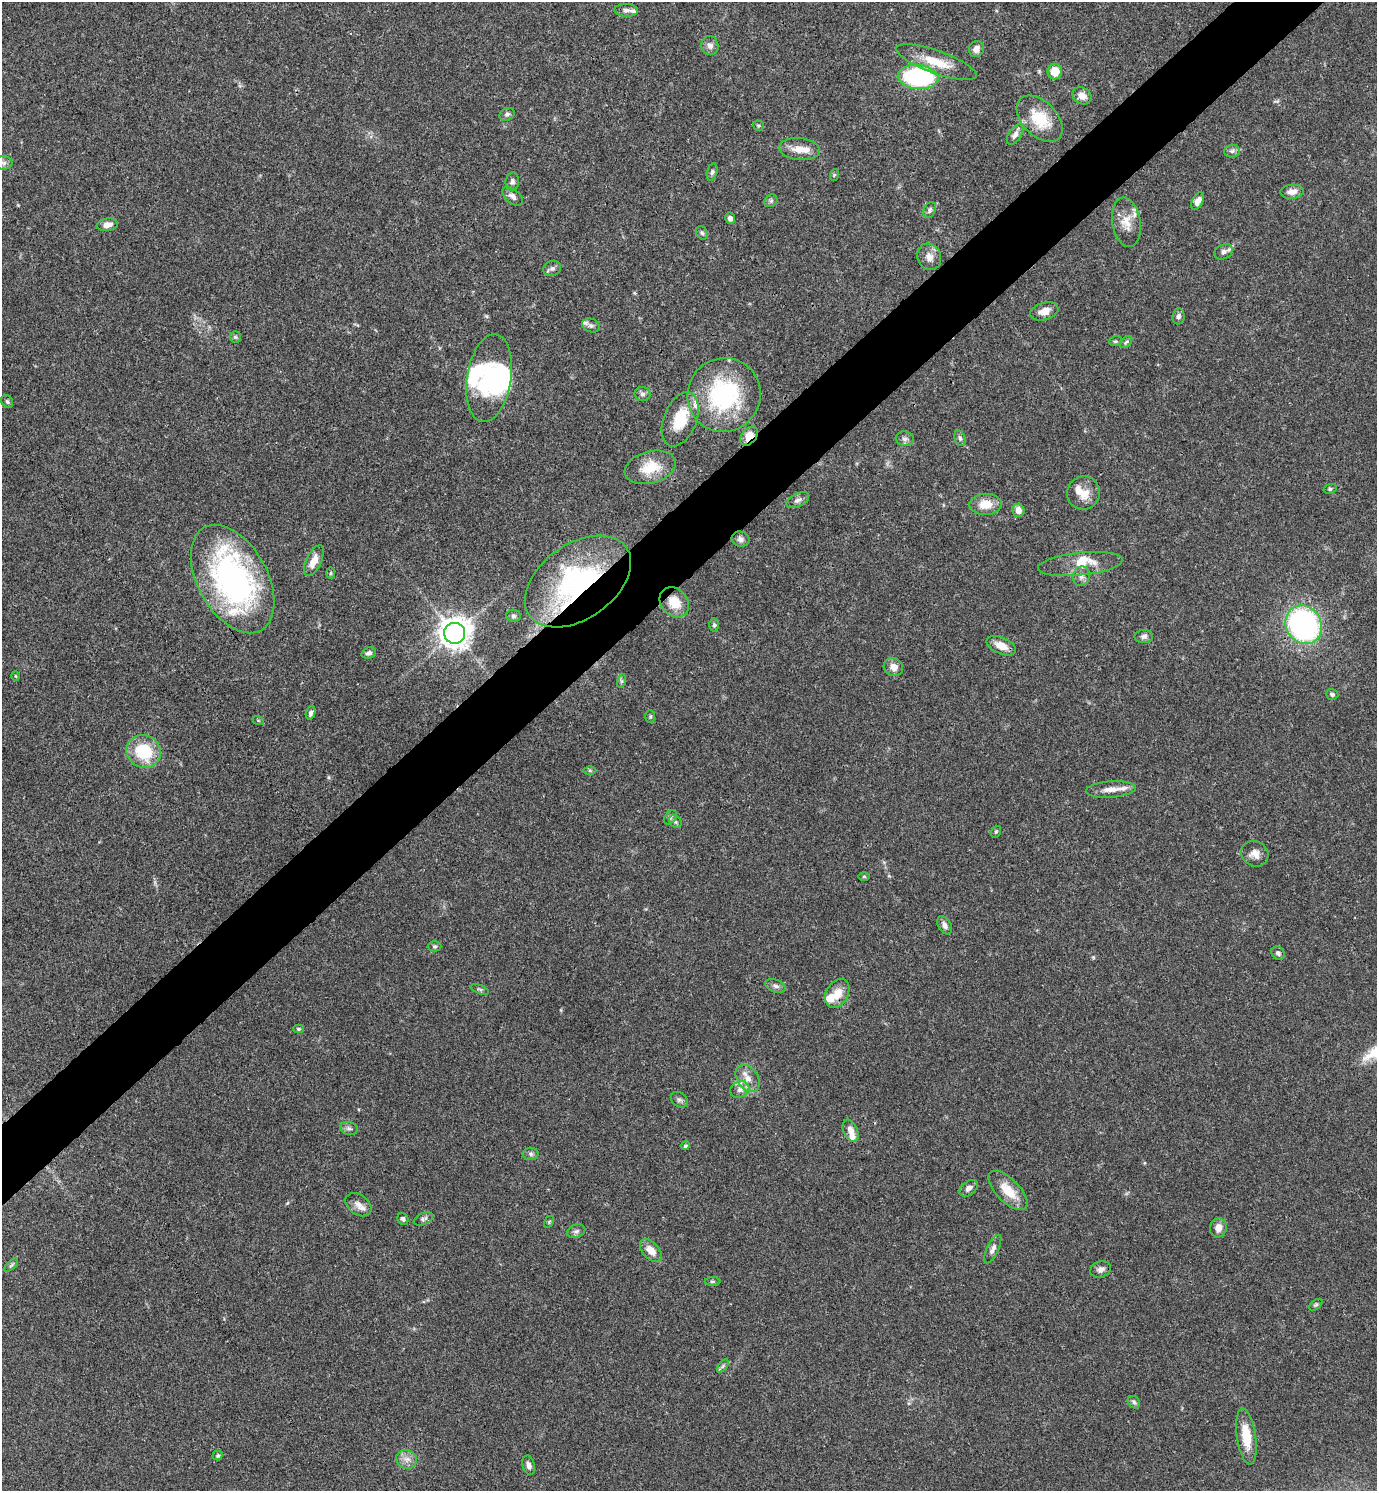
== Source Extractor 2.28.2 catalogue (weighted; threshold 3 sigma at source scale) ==
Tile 10 of 4 x 4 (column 2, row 3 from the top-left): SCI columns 1675-3049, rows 1491-2979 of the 5958 x 5961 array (HDU 1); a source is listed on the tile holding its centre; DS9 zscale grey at full resolution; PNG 1379 x 1493 px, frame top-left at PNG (2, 2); each listed source drawn as its Kron ellipse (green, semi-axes under 4 px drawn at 4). Shown black and unused: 5% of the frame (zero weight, under 3 of 4 exposures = <1% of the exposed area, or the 3 px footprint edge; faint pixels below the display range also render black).
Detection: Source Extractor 2.28.2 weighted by HDU 2 'WHT'; one run over the whole footprint, this tile lists its part. Background 0.0392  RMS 0.0026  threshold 0.0116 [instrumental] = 3 sigma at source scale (4.5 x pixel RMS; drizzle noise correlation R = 1.50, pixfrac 1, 0.05/0.05 arcsec/px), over >= 5 px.
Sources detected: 126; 3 inside a brighter object's white glare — neither listed nor drawn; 10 inside a brighter listed object's ellipse — not listed separately; the other 113 listed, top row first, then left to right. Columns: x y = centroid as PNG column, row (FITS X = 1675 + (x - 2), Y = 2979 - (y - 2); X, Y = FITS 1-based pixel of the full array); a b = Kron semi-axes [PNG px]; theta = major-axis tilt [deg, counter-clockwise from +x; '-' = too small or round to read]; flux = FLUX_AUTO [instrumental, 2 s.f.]
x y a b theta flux
626 10 12 6 -3 1
710 46 9 8 - 1.2
976 49 8 7 - 1.5
936 62 42 11 -20 6.8
1055 72 8 7 - 4.4
918 77 20 12 -6 37
1082 96 10 8 -30 2
507 114 8 6 27 0.64
1040 119 28 17 -46 8.8
758 126 5 5 - 0.36
1015 134 12 6 55 1.3
799 149 20 11 -5 3.4
1232 151 8 6 3 0.69
4 163 9 6 0 0.89
712 172 9 5 75 0.61
834 175 6 3 72 0.3
512 181 9 6 84 0.89
1292 192 11 7 6 1.8
513 196 12 7 -40 1.1
771 201 7 5 44 0.54
1198 201 9 5 63 1.6
930 210 8 5 64 0.69
730 218 6 5 - 0.87
1126 222 25 14 -80 4
107 225 10 6 8 1.7
702 233 7 5 -60 0.52
1223 252 10 7 28 0.98
929 257 14 11 -63 2.2
552 268 9 7 25 0.94
1044 311 14 8 17 2.4
1178 316 8 6 83 0.78
591 326 9 6 -19 0.79
235 337 6 5 - 0.44
1115 341 6 5 - 0.42
1126 342 7 4 44 0.51
489 378 44 22 81 20
642 394 8 7 - 0.81
724 395 37 36 - 33
7 401 7 5 -57 0.5
680 419 28 16 68 8.3
749 436 11 7 51 3.5
960 438 8 5 -70 0.63
905 439 9 7 -8 0.87
650 467 26 16 16 6.6
1330 489 6 5 - 0.49
1083 493 17 16 - 3.8
798 500 12 6 26 1.1
985 504 16 10 1 4.2
1018 510 7 6 - 1.9
740 539 9 7 -12 1.1
314 561 17 7 64 2.6
1080 564 43 11 6 5.6
330 573 5 3 - 0.32
1081 576 10 8 75 1.2
233 579 59 35 -61 70
578 581 59 37 35 46
674 602 16 13 -48 5.2
513 616 7 6 - 0.58
714 625 6 5 - 0.5
1304 625 20 17 -59 59
455 633 10 10 - 320
1144 636 9 6 3 0.99
1001 646 15 8 -23 2.9
369 653 7 5 20 0.75
893 667 10 9 - 2
16 676 5 3 - 0.19
621 681 7 4 72 0.48
1332 694 6 5 - 0.6
311 713 7 4 69 0.7
650 717 6 5 - 0.38
258 720 6 3 -19 0.29
144 751 17 16 - 13
590 770 6 4 -1 0.38
1111 789 25 8 4 2.9
670 817 8 5 53 0.61
675 822 7 5 -44 0.57
996 832 6 4 68 0.36
1255 854 14 12 -33 2.2
864 876 6 3 -1 0.29
945 925 10 6 -59 1.3
435 946 7 5 0 0.47
1278 953 7 6 - 0.77
775 986 10 6 -19 0.99
480 989 9 3 -21 0.38
837 993 15 11 61 3.7
298 1029 5 4 - 0.41
748 1078 15 10 -55 2.7
740 1090 10 8 26 1.4
679 1100 9 7 -39 0.74
349 1128 9 6 -15 0.78
851 1131 11 7 -66 1.9
685 1146 4 4 - 0.4
531 1154 8 6 -1 0.63
969 1188 10 7 38 1.3
1008 1190 25 11 -45 5.2
358 1205 14 9 -37 1.9
403 1219 6 5 - 0.65
423 1219 10 5 23 0.72
549 1222 6 4 56 0.3
1218 1228 9 8 - 2.2
576 1231 9 6 18 0.74
993 1249 15 6 65 1.2
651 1250 13 8 -47 3
11 1265 8 3 45 0.39
1101 1269 11 8 20 1.1
713 1282 8 4 0 0.36
1316 1305 8 4 36 0.47
723 1366 8 4 53 0.5
1134 1402 7 5 -46 0.56
1246 1437 28 9 -82 6.4
218 1456 5 5 - 0.4
407 1459 10 9 - 1.8
529 1465 10 6 -75 1.1
Overlapping masked pixels (flux is a lower limit): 4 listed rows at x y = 1040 119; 749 436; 578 581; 674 602